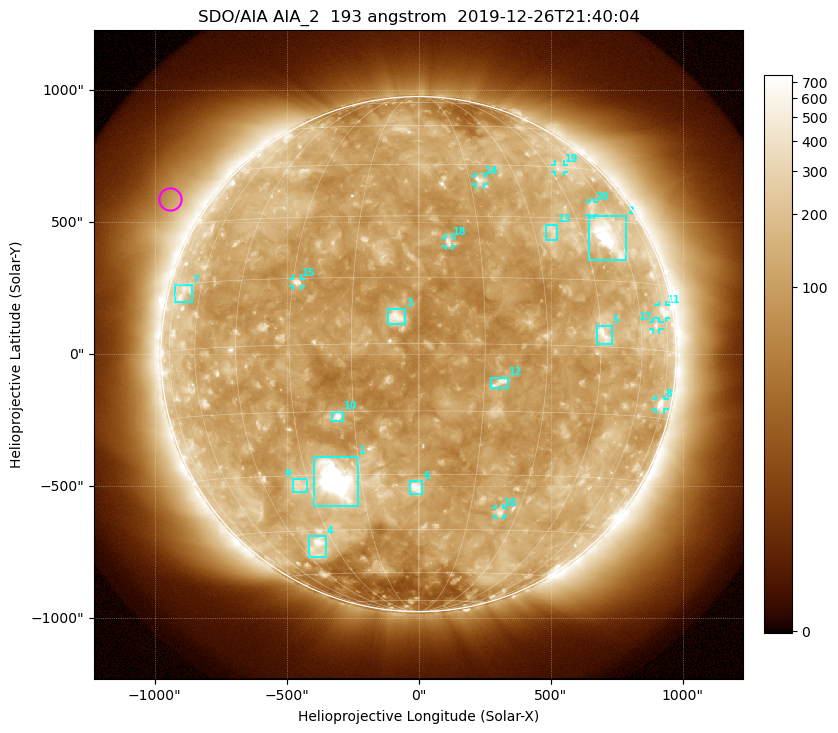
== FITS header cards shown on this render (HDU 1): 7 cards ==
TELESCOP= 'SDO/AIA'
INSTRUME= 'AIA_2'
WAVELNTH=                  193
WAVEUNIT= 'angstrom'
DATE-OBS= '2019-12-26T21:40:04.83'
CTYPE1  = 'HPLN-TAN'
CTYPE2  = 'HPLT-TAN'

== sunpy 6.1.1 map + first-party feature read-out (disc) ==
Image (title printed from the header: SDO/AIA AIA_2  193 angstrom  2019-12-26T21:40:04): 1024 x 1024 px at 2.4 arcsec/px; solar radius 976 arcsec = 407 px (full disc in frame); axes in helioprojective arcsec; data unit not stated in the header (colour bar unlabelled)
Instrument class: DISC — disc imager (sunpy class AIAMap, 193 A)
Bright regions (active regions / flare kernels): reference = the median radial profile (limb darkening/brightening removed); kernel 9 px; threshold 5 sigma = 171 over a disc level ~116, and >= 1.15x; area >= 12 px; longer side >= 10 px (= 24 arcsec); searched inside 0.97 R_sun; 29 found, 20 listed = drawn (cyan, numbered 1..; 9 of them under ~33 arcsec drawn as corner ticks so the feature stays visible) (cap 20 boxes per figure: the strongest are kept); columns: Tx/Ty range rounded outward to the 5 arcsec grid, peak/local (2 s.f.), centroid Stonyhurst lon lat
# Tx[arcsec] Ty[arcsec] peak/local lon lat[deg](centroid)
1 -395..-225 -575..-385 19 -22 -31
2 645..790 355..525 8.4 +55 +26
3 -115..-50 115..175 7.1 -5 +6
4 -415..-350 -770..-685 5.2 -37 -50
5 675..735 35..110 5.8 +46 +3
6 -35..15 -530..-480 7.6 -1 -33
7 -925..-860 200..265 3.2 -69 +13
8 900..930 -210..-170 4.6 +73 -12
9 -480..-420 -520..-470 3.2 -33 -32
10 -330..-285 -255..-215 7.7 -19 -16
11 910..935 135..185 4.7 +73 +9
12 270..340 -130..-85 5.2 +19 -9
13 480..525 430..490 2.9 +35 +26
14 215..250 640..675 4.1 +18 +40
15 -475..-445 260..285 5.2 -29 +14
16 295..325 -615..-580 3.9 +24 -40
17 885..915 90..120 3.1 +68 +5
18 100..130 410..445 4.2 +7 +23
19 515..550 690..720 2.7 +50 +45
20 645..665 525..575 2.5 +53 +33
Off-limb structures (1.02-1.3 R_sun): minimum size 162 px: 3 found; the strongest spans PA ~35..80 deg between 1.05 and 1.3 R_sun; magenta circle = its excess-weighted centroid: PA ~60 deg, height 1.14 R_sun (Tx ~-940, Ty ~590 arcsec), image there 2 x the reference